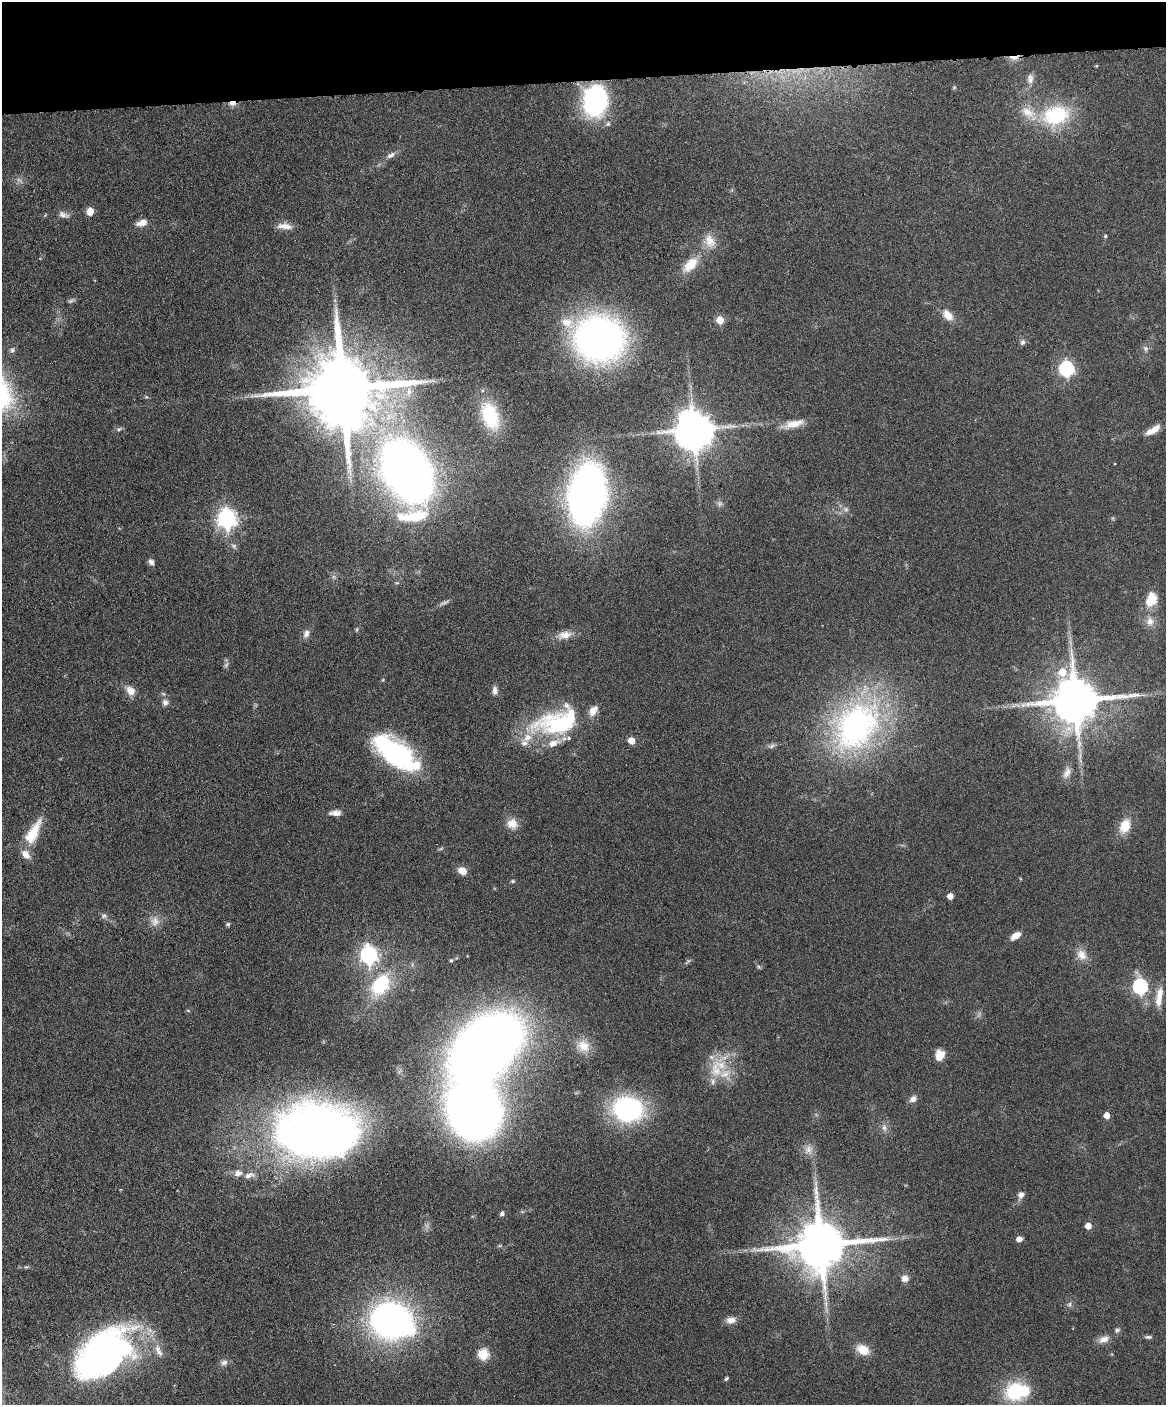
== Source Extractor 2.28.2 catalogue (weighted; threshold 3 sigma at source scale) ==
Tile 3 of 4 x 3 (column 3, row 1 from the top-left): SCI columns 2387-3550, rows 3051-4453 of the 4773 x 4593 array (HDU 1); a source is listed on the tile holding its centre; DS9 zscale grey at full resolution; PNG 1168 x 1407 px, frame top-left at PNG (2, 2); no overlay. Shown black and unused: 6% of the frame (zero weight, under 4 of 8 exposures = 3% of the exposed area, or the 3 px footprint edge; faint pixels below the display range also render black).
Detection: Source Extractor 2.28.2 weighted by HDU 2 'WHT'; one run over the whole footprint, this tile lists its part. Background 0.0802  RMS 0.0046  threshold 0.0187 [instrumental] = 3 sigma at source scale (4.09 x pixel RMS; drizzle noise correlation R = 1.36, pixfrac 0.8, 0.05/0.05 arcsec/px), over >= 5 px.
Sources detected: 117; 2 too faint to see at this stretch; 4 inside a brighter object's white glare — not listed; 10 inside a brighter listed object's ellipse — not listed separately; the other 101 listed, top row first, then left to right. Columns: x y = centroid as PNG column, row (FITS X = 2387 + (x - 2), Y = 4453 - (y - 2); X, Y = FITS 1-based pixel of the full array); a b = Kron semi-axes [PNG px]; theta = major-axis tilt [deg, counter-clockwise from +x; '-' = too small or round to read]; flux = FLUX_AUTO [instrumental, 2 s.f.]
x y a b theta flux
1014 58 13 6 -1 2.4
1030 79 14 8 -88 2.6
595 100 30 22 81 60
232 103 8 6 -2 2.2
1056 115 40 27 15 30
391 155 12 7 29 2
90 211 5 5 - 8.7
63 215 16 7 -16 2.2
142 223 13 7 17 3.5
285 226 20 8 -5 3.9
1105 236 4 4 - 0.55
710 241 19 14 -65 5.9
690 265 24 13 47 8.5
71 301 10 5 27 0.94
948 315 14 9 -49 4.7
720 320 5 5 - 11
599 339 45 40 -12 170
1023 342 6 6 - 1.1
1146 348 8 6 90 1.3
12 350 8 6 75 1
1066 369 7 6 - 89
343 389 20 18 -3 6300
409 392 14 6 86 2.8
490 416 33 19 -71 21
794 424 27 9 15 6
119 429 7 5 16 0.95
694 430 11 10 - 1300
1153 430 19 7 29 4.4
407 471 35 21 -60 800
587 494 30 17 82 520
720 504 7 6 - 1.2
846 509 7 6 - 1.2
414 516 40 14 4 21
227 519 8 7 - 220
151 562 8 6 -60 1.6
1151 600 17 11 68 8.9
445 602 18 3 24 1.4
1150 621 12 11 - 3.7
357 629 6 4 72 0.51
306 633 11 8 62 2.2
564 635 18 10 9 4.4
495 690 10 6 86 1.8
131 691 13 10 -47 3.8
1075 700 14 13 - 2300
165 702 9 8 - 1.8
562 725 65 32 1 47
856 726 73 53 55 110
631 740 5 5 - 7.5
771 746 10 6 17 1.3
397 754 43 21 -34 69
1067 773 17 8 66 3.2
336 813 13 7 -5 2.5
512 824 14 13 - 4.7
1125 826 19 13 67 7.7
33 833 36 13 62 12
462 871 8 6 -29 5.7
513 881 5 4 - 0.78
950 896 4 4 - 4.3
104 916 7 5 23 1.1
155 922 15 11 87 3.8
228 924 5 4 - 0.9
1016 936 10 6 35 4.7
368 955 8 7 - 150
1081 955 16 13 -54 4.5
451 960 5 4 - 0.58
759 967 6 4 -46 0.63
380 984 23 15 54 28
1140 986 7 6 - 90
1158 1001 22 9 86 5
188 1011 6 4 -3 0.46
583 1046 19 15 -31 6.3
487 1047 49 33 40 590
940 1055 11 9 70 5.3
716 1070 25 17 -82 12
913 1099 10 7 32 2.3
628 1109 31 25 -12 60
1107 1115 5 4 - 4.3
884 1128 8 6 -87 1.7
318 1131 69 45 -1 400
808 1149 11 9 76 3
238 1173 11 9 10 2.7
249 1175 16 7 21 2.8
1021 1195 8 7 - 2
502 1214 5 4 - 1.3
1088 1226 5 5 - 5.1
1019 1239 5 5 - 3
821 1245 15 13 8 2800
905 1278 8 8 - 2.6
1070 1304 7 4 89 0.84
731 1320 13 8 9 3.1
391 1321 24 18 -21 280
1117 1330 7 6 - 1
1148 1337 10 5 0 1
1104 1339 16 9 22 3.3
158 1350 21 8 -67 4.7
863 1350 15 10 -28 6.2
483 1354 6 5 - 31
104 1356 59 37 46 150
224 1362 10 7 23 1.7
726 1379 6 4 61 0.6
1015 1391 24 21 54 23
Overlapping masked pixels (flux is a lower limit): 2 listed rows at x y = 1014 58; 232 103